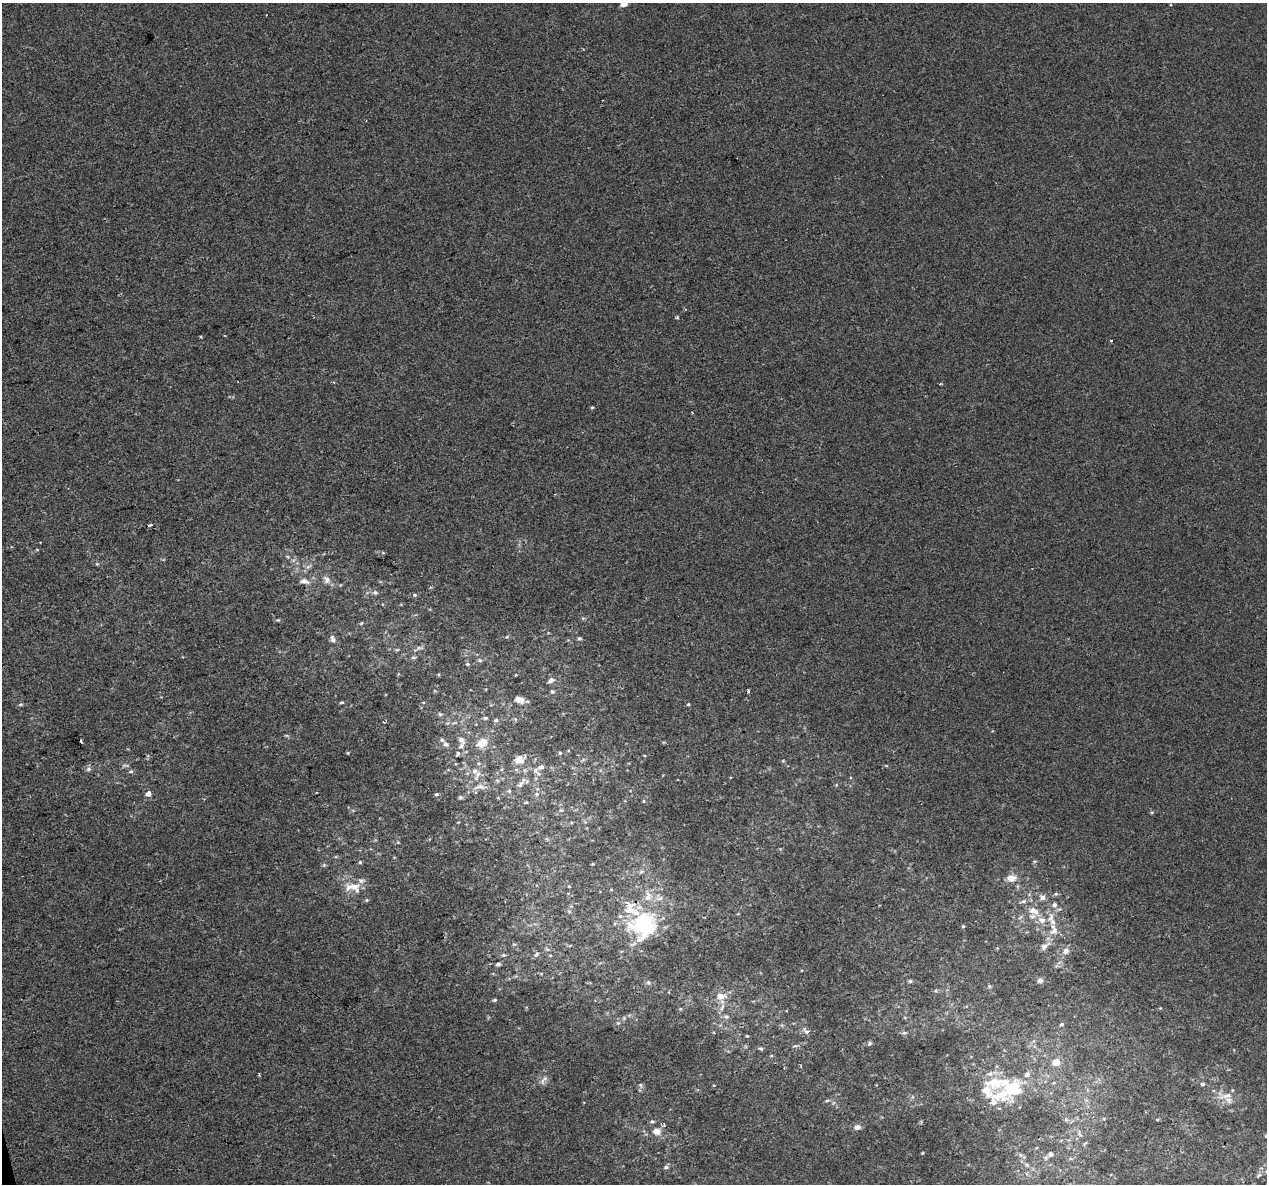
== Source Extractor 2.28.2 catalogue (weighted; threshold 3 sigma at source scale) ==
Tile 7 of 4 x 4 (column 3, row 2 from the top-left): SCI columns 2533-3797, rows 2454-3635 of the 5063 x 4856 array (HDU 1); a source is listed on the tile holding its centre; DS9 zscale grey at full resolution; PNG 1269 x 1186 px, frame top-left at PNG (2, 3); no overlay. Shown black and unused: <1% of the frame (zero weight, under 2 of 3 exposures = <1% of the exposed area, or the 3 px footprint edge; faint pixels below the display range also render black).
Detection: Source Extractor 2.28.2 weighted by HDU 2 'WHT'; one run over the whole footprint, this tile lists its part. Background -8.11e-05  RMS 0.0042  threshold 0.0191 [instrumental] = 3 sigma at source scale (4.5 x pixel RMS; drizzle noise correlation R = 1.50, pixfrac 1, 0.0396/0.0396 arcsec/px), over >= 5 px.
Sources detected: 125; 1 inside a brighter object's white glare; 1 cosmic-ray / hot-pixel residue — not listed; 11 inside a brighter listed object's ellipse — not listed separately; the other 112 listed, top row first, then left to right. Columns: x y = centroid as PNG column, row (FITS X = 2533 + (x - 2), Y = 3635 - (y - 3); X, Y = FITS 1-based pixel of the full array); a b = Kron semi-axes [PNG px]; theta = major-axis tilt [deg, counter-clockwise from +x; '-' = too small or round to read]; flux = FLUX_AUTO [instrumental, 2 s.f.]
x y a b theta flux
623 4 5 4 - 4.4
677 317 4 2 - 0.9
1111 340 3 3 - 0.74
940 384 3 3 - 0.43
592 407 4 4 - 0.48
150 525 3 3 - 1.3
287 556 6 3 -19 0.52
308 567 7 6 - 1.2
327 580 12 9 -54 2.5
304 581 13 7 -7 2.5
375 593 6 5 - 0.85
415 595 5 4 - 0.51
278 620 4 4 - 0.43
361 623 5 4 - 0.47
579 638 5 4 - 0.73
333 639 10 6 -73 1.6
419 648 9 4 -8 0.98
397 650 6 3 -18 0.49
413 657 8 4 0 0.65
480 660 7 5 -2 0.78
467 664 6 4 -20 0.61
551 681 10 6 39 1.5
748 691 4 3 - 1.4
552 692 5 5 - 0.75
519 699 11 7 -16 3.2
341 702 5 4 - 0.56
20 704 6 3 19 0.57
688 704 5 3 - 0.4
440 714 6 4 -18 0.61
485 718 5 4 - 0.67
496 720 6 5 - 0.85
384 722 4 3 - 0.45
461 740 10 6 -48 1.7
81 741 3 3 - 2.3
482 743 10 8 33 6.3
445 744 6 5 - 1
458 753 6 4 77 0.72
560 753 5 4 - 0.54
519 760 13 9 0 3.8
126 765 10 3 -11 0.65
541 767 8 7 - 2.1
89 769 8 5 27 1.1
131 771 6 4 6 0.73
475 771 10 8 -59 2.4
520 784 13 5 50 1.8
480 787 19 5 2 2.7
509 791 5 5 - 0.61
148 794 6 5 - 2.1
436 794 5 4 - 0.62
537 794 6 4 45 0.71
460 797 6 5 - 0.76
644 801 5 3 - 0.39
526 802 5 3 - 0.43
360 862 4 4 - 0.51
593 864 4 3 - 0.35
1011 878 11 9 2 3.5
569 886 4 3 - 0.37
353 887 23 12 -8 7
1056 894 5 4 - 0.56
648 897 13 8 78 3.4
1042 897 8 6 -13 1.8
660 898 11 6 13 1.9
367 900 5 5 - 0.53
1023 901 8 5 11 1.1
1054 905 7 6 - 1.3
630 908 21 15 -83 9.3
1034 911 13 7 -27 4
1042 920 11 9 -13 3.3
1052 920 23 8 -71 4.8
642 922 24 15 78 36
963 926 4 4 - 0.52
514 944 6 3 -17 0.54
1044 947 10 7 35 2
1066 951 8 7 - 2.1
536 954 9 5 46 1
504 955 6 5 - 0.71
498 964 5 4 - 1.1
1040 980 8 7 - 1.3
910 981 5 5 - 0.67
648 982 6 5 - 0.83
989 986 6 3 -71 0.53
720 996 9 7 -5 4.4
495 1000 6 4 26 0.65
722 1007 13 5 70 1.9
726 1017 7 6 - 1.1
618 1023 5 4 - 0.57
1062 1024 5 4 - 0.63
806 1031 7 5 -47 1.9
905 1033 7 4 8 0.77
747 1036 4 4 - 0.43
870 1043 6 6 - 0.76
795 1046 6 4 17 0.65
761 1048 6 5 - 0.73
1056 1062 5 5 - 6.2
259 1074 6 3 -88 0.46
1027 1074 8 7 - 1.7
544 1080 15 5 55 1.6
1202 1084 5 4 - 0.8
641 1085 7 6 - 0.92
1013 1089 21 17 4 19
987 1091 28 13 -60 8.5
1227 1095 13 7 18 2.8
827 1100 6 4 3 0.6
1157 1119 5 3 - 0.41
652 1122 6 5 - 0.74
857 1127 8 6 11 1.9
656 1131 9 8 - 3.5
922 1153 4 3 - 0.34
1050 1154 7 5 75 0.97
1027 1165 6 5 - 0.81
666 1167 6 5 - 0.98
1259 1175 6 5 - 0.91
Isophote crosses this tile's border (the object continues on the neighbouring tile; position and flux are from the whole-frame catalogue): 1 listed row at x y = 623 4